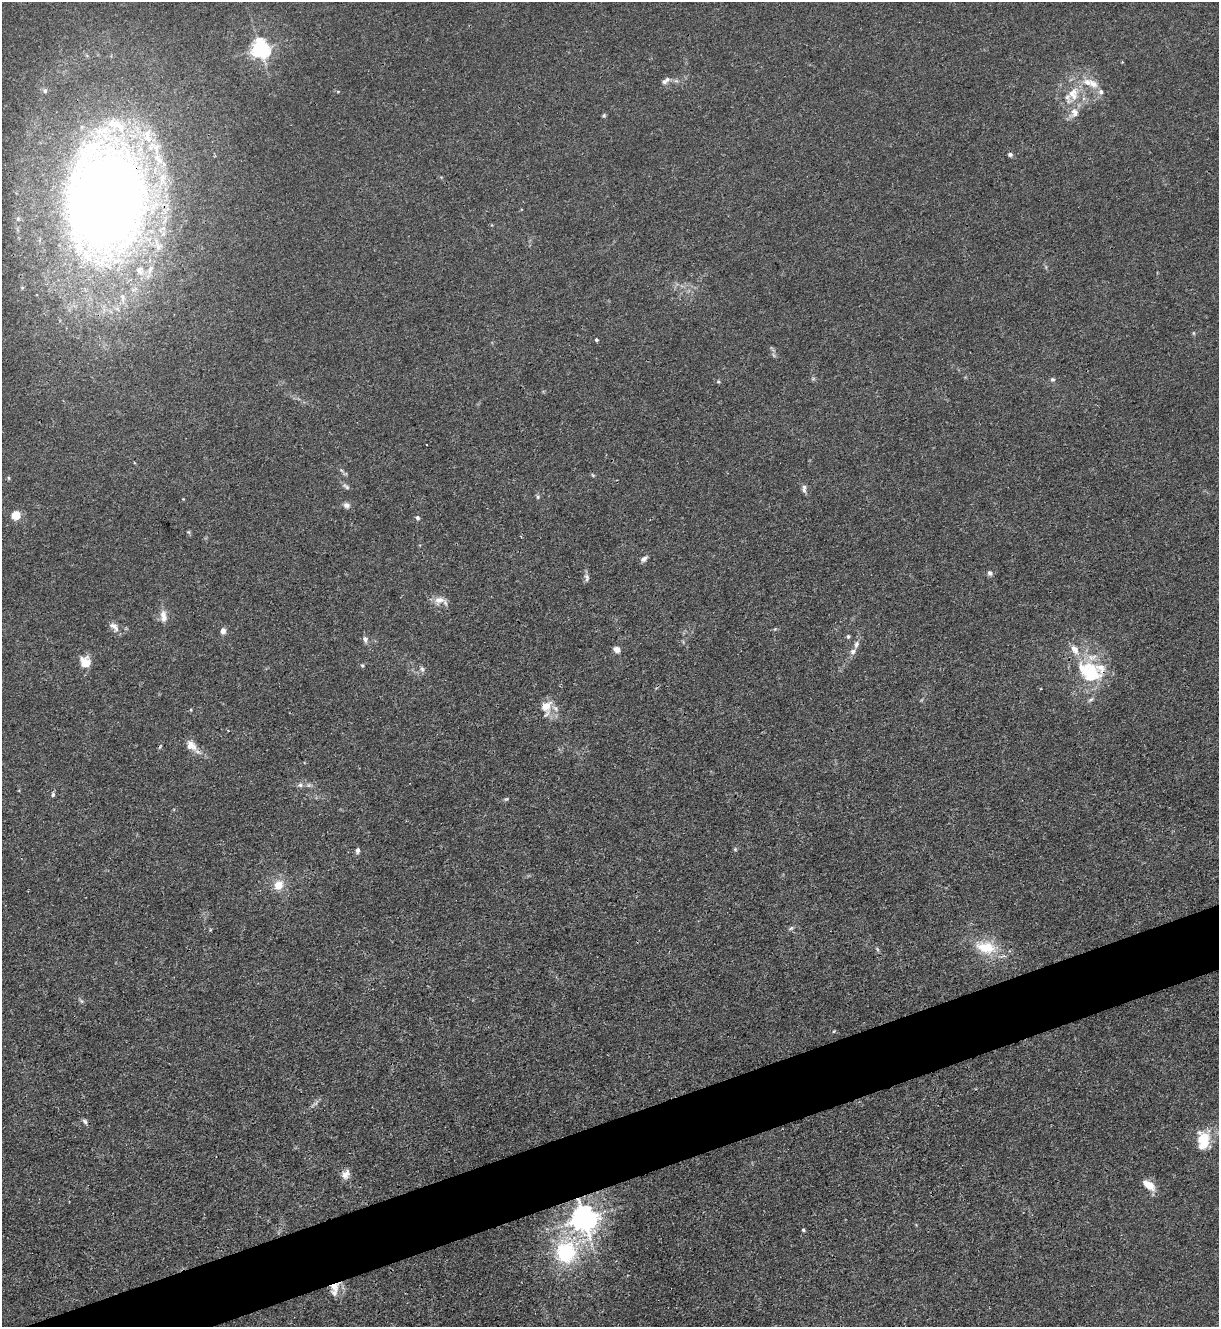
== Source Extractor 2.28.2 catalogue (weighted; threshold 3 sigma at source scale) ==
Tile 7 of 4 x 4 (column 3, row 2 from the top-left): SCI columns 2582-3798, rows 2653-3977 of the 5287 x 5305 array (HDU 1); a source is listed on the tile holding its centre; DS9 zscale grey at full resolution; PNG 1221 x 1329 px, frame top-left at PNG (2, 2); no overlay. Shown black and unused: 4% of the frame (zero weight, under 3 of 4 exposures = <1% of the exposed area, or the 3 px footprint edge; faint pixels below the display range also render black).
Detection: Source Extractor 2.28.2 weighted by HDU 2 'WHT'; one run over the whole footprint, this tile lists its part. Background 0.0304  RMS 0.0027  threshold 0.012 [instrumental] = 3 sigma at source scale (4.5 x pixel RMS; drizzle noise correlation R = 1.50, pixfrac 1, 0.05/0.05 arcsec/px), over >= 5 px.
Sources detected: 74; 1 too faint to see at this stretch — not listed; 10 inside a brighter listed object's ellipse — not listed separately; the other 63 listed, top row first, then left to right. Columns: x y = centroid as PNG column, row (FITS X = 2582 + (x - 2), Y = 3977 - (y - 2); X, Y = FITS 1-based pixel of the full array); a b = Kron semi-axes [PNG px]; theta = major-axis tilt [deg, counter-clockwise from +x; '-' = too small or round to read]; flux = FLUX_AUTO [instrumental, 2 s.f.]
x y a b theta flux
260 49 7 6 - 130
666 80 14 6 38 1.2
1093 84 14 11 -31 2.8
45 91 7 6 - 0.75
338 91 5 3 - 0.24
1073 94 25 16 70 7.6
604 115 6 5 - 0.39
1010 154 6 5 - 0.68
108 197 98 64 87 380
1194 333 6 4 -90 0.32
596 340 4 4 - 0.45
1053 379 6 5 - 0.53
718 381 6 4 -17 0.39
593 475 5 5 - 0.34
9 478 6 4 -89 0.32
346 486 11 5 -38 0.75
804 489 12 5 -88 0.9
538 497 6 5 - 0.44
183 499 4 4 - 0.19
347 505 9 7 -18 1.1
16 515 5 5 - 11
417 518 7 5 -73 0.64
188 532 6 5 - 0.34
644 559 9 6 44 1
990 573 7 6 - 0.78
587 577 12 6 -76 0.92
439 600 16 10 14 2.5
163 616 18 9 -85 2.3
114 627 17 8 -42 1.8
775 629 5 4 - 0.31
223 631 7 5 -90 1.5
848 636 6 5 - 0.43
365 639 8 6 -75 1
1075 649 16 9 -56 2.8
617 650 8 7 - 1.5
853 651 9 7 40 1.2
85 662 14 12 -54 3.5
362 666 5 4 - 0.36
422 669 9 5 -79 0.73
1091 671 26 19 -14 20
1091 700 10 5 40 0.7
546 706 16 12 42 3.9
191 745 17 12 -46 2.8
300 785 7 6 - 0.85
308 785 7 6 - 0.68
53 795 6 4 87 0.5
506 799 6 5 - 0.38
735 849 5 5 - 0.35
357 850 9 6 82 0.81
279 885 11 9 62 4
791 928 7 4 44 0.51
986 947 31 17 -15 9.9
877 949 6 4 -71 0.39
81 1001 7 4 -53 0.47
834 1031 5 3 - 0.23
85 1121 8 5 -46 0.7
1204 1140 23 15 88 7.9
346 1174 13 9 56 1.8
1149 1185 16 8 -38 3.6
584 1218 8 8 - 340
803 1230 4 3 - 0.39
566 1252 28 26 -87 23
334 1287 14 12 60 3.2
Overlapping masked pixels (flux is a lower limit): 4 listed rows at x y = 108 197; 1091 671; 584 1218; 334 1287